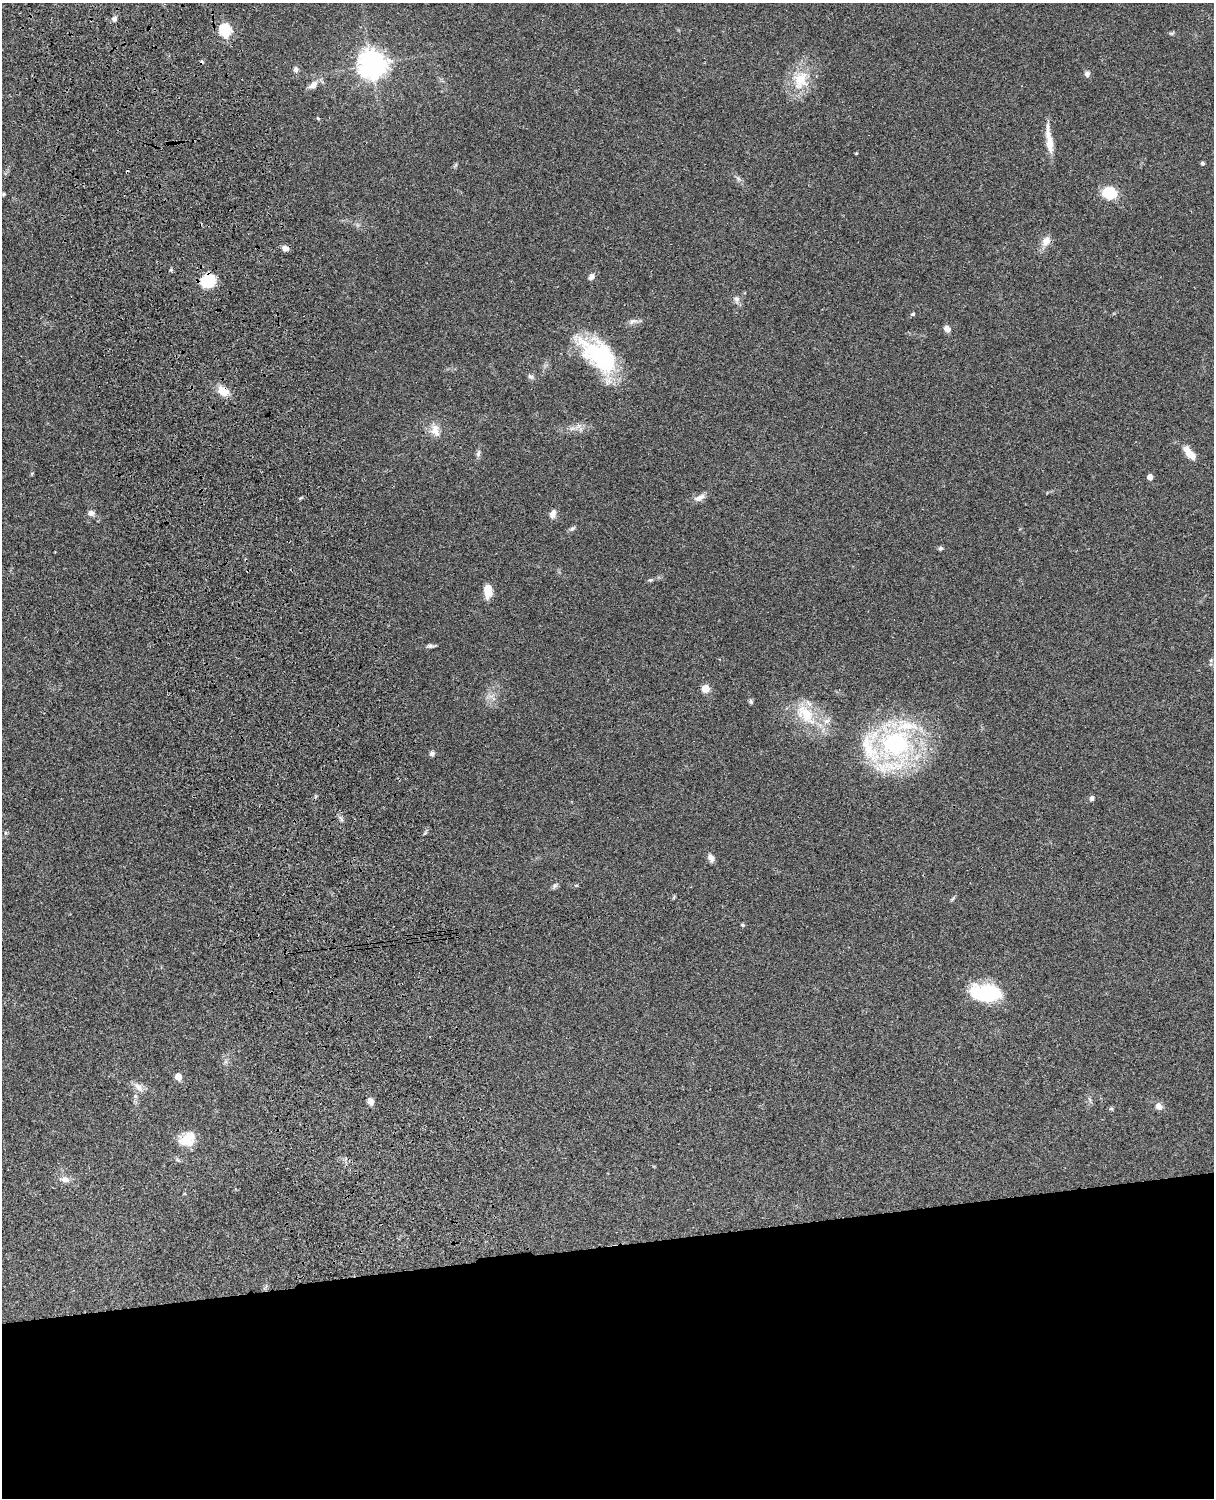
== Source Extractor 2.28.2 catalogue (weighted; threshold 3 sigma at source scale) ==
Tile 11 of 4 x 3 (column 3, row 3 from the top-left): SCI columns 2545-3756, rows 276-1771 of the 5086 x 4925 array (HDU 1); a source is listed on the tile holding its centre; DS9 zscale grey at full resolution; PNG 1216 x 1500 px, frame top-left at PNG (2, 3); no overlay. Shown black and unused: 17% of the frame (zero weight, under 3 of 4 exposures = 6% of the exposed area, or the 3 px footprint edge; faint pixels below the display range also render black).
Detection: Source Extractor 2.28.2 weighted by HDU 2 'WHT'; one run over the whole footprint, this tile lists its part. Background 0.0882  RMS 0.0061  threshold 0.0275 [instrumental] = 3 sigma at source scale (4.5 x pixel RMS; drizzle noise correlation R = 1.50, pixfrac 1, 0.05/0.05 arcsec/px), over >= 5 px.
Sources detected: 63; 2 cosmic-ray / hot-pixel residue — not listed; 5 inside a brighter listed object's ellipse — not listed separately; the other 56 listed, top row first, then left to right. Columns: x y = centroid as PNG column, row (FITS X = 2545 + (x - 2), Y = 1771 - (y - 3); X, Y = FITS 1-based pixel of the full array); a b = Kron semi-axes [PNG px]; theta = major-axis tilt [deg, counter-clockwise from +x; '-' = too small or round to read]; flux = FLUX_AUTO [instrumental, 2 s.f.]
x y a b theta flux
114 19 7 7 - 1.8
225 30 6 6 - 63
1171 33 7 4 -18 0.86
372 64 9 9 - 670
296 69 8 6 88 2
1087 74 7 7 - 2
801 80 29 20 71 18
313 85 13 8 39 4
318 118 5 4 - 0.64
1049 141 38 7 -82 9.2
1202 163 5 4 - 0.84
1109 193 10 9 - 24
4 194 4 4 - 0.6
1046 241 12 9 53 5.4
285 248 9 6 -29 2.7
591 277 8 6 57 2.4
208 281 16 14 36 18
737 299 7 7 - 2
913 314 5 5 - 0.85
633 321 13 7 22 2.5
947 328 7 6 - 3.1
599 355 50 26 -41 59
531 376 9 6 -35 1.5
223 391 12 9 -34 8.5
435 432 17 9 -31 5.1
478 453 9 5 72 1.7
1189 453 21 8 -49 6.9
1150 477 4 4 - 4.5
699 498 16 7 22 3.8
91 513 8 6 -11 2.6
553 514 11 7 71 3.5
572 529 9 5 30 1.3
940 548 6 5 - 1.2
488 590 14 8 -89 8.6
430 646 11 5 -4 1.4
1211 660 6 5 - 1
705 688 5 5 - 15
751 701 7 5 -70 1.1
805 714 37 20 -48 24
896 744 33 28 -11 87
432 754 6 6 - 1.6
1092 798 6 5 - 1.5
5 833 5 3 - 0.78
711 858 10 7 -65 2.6
555 886 8 6 67 1.3
674 897 6 4 72 0.67
743 925 5 4 - 0.89
989 993 25 16 -11 42
178 1076 5 5 - 8.3
138 1087 16 8 -45 3.7
135 1096 6 5 - 1.2
370 1101 8 6 -66 3.4
1159 1106 8 7 - 3.5
1111 1109 6 4 -65 0.89
187 1139 20 14 29 11
65 1179 11 7 -12 3.7
Overlapping masked pixels (flux is a lower limit): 2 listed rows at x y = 208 281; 223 391